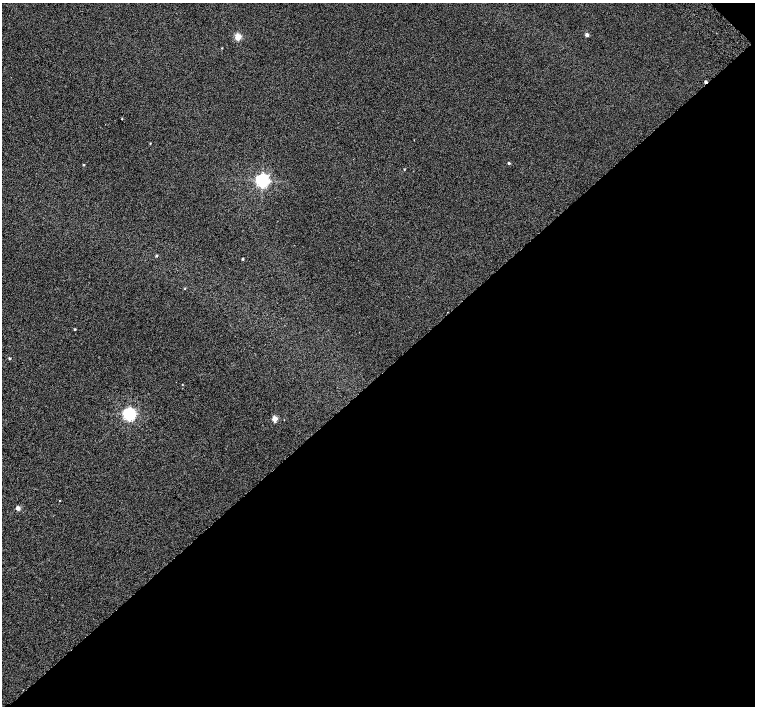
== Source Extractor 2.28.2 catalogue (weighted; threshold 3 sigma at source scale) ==
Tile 12 of 4 x 4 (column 4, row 3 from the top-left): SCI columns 4568-6073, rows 1672-3079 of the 6118 x 6093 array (HDU 1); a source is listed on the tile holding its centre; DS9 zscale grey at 2 x 2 block average (1 PNG px = mean of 2 x 2 image px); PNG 757 x 708 px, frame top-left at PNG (2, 3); no overlay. Shown black and unused: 47% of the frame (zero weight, under 2 of 3 exposures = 3% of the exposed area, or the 3 px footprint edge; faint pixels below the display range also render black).
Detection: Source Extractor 2.28.2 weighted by HDU 2 'WHT'; one run over the whole footprint, this tile lists its part. Background 0.0415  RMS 0.035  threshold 0.158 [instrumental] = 3 sigma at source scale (4.5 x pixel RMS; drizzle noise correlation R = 1.50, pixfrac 1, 0.0396/0.0396 arcsec/px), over >= 5 px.
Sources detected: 20; all 20 listed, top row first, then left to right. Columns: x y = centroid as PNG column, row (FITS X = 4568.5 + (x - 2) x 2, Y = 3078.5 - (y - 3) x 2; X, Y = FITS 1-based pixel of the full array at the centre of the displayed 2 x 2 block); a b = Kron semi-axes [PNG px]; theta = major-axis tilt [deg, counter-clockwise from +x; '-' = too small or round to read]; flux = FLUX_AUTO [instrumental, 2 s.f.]
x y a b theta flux
587 35 3 2 - 35
238 37 3 3 - 250
222 48 2 2 - 3.5
705 82 2 2 - 23
122 119 2 2 - 21
150 143 2 2 - 4.6
509 163 3 2 - 11
83 165 3 2 - 5.9
404 169 3 2 - 4.1
262 180 4 4 - 2500
156 255 3 3 - 7.8
243 259 2 2 - 9.4
185 288 3 2 - 4.7
75 329 3 2 - 7.9
9 358 3 2 - 9.5
182 385 2 2 - 3.1
129 414 4 4 - 1900
275 419 3 3 - 150
59 500 2 2 - 34
18 508 3 3 - 56
Overlapping masked pixels (flux is a lower limit): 1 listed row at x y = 705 82